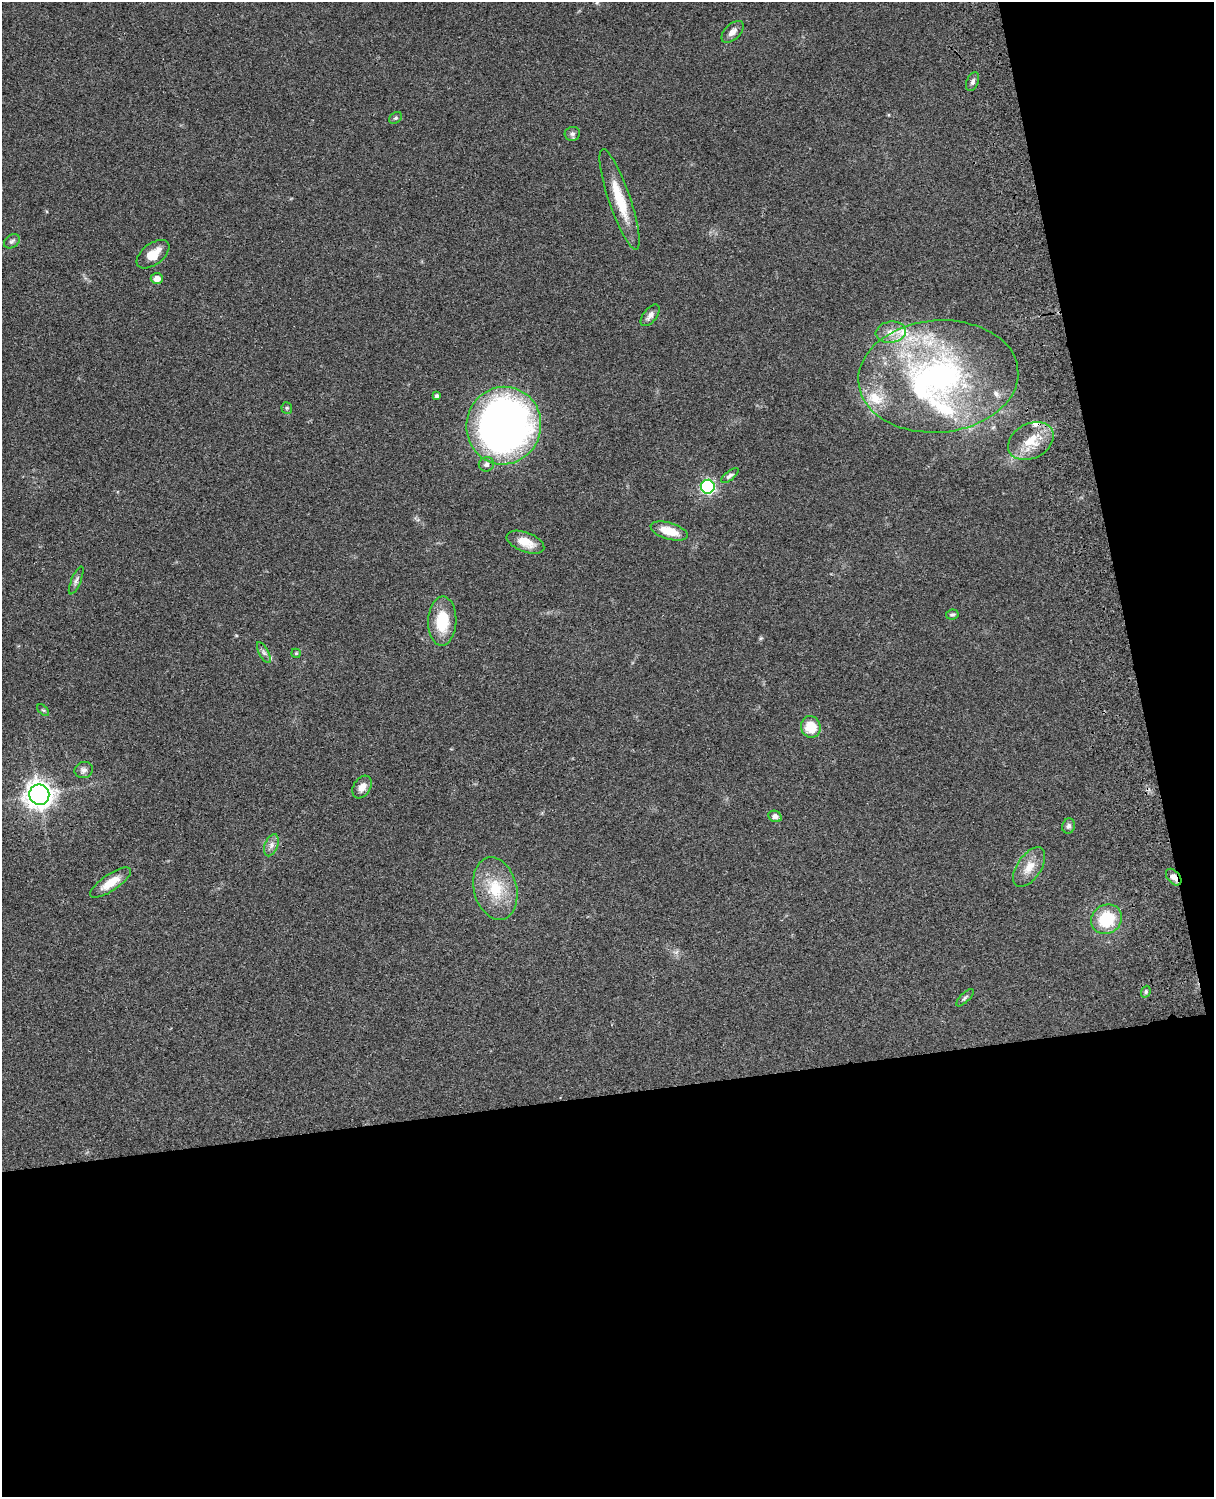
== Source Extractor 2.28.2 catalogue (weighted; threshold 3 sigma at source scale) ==
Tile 12 of 4 x 3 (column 4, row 3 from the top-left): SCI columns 3756-4967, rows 278-1772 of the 5086 x 4927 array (HDU 1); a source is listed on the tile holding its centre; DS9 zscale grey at full resolution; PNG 1216 x 1499 px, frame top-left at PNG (2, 2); each listed source drawn as its Kron ellipse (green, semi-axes under 4 px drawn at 4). Shown black and unused: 33% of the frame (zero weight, under 3 of 4 exposures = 6% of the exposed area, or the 3 px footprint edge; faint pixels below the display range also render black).
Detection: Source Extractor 2.28.2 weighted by HDU 2 'WHT'; one run over the whole footprint, this tile lists its part. Background 0.0923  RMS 0.0062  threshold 0.0278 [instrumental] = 3 sigma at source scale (4.5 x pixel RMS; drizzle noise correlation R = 1.50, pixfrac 1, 0.05/0.05 arcsec/px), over >= 5 px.
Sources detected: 48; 1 inside a brighter object's white glare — neither listed nor drawn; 7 inside a brighter listed object's ellipse — not listed separately; the other 40 listed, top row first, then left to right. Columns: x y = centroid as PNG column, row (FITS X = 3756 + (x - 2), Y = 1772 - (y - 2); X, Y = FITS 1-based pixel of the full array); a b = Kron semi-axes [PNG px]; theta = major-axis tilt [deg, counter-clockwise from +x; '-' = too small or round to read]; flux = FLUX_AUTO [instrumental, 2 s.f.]
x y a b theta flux
732 32 13 7 44 3.9
973 82 10 6 67 1.8
396 118 7 5 39 1.2
572 134 8 7 - 1.6
619 199 53 11 -71 21
12 241 9 6 36 1.6
153 254 19 10 37 10
157 278 6 5 - 4.9
650 315 13 6 52 3
891 332 15 10 7 6.7
938 376 80 56 4 180
437 396 4 3 - 1.3
287 408 6 5 - 0.89
504 426 39 37 72 370
1031 441 24 17 28 16
486 464 7 7 - 2.4
730 476 10 4 37 1.7
708 487 7 7 - 100
669 531 19 8 -16 13
525 542 20 9 -21 9
76 580 15 5 67 2
952 615 6 5 - 1.1
442 621 24 14 88 21
264 652 11 5 -63 1.8
296 653 5 4 - 0.68
43 710 7 4 -43 0.97
811 727 11 9 -77 14
84 770 9 8 - 2.4
362 787 12 8 58 4.8
39 795 10 10 - 540
775 816 7 5 -26 2.8
1069 826 7 6 - 1.9
271 845 11 6 70 2.9
1029 867 23 12 56 8.9
1174 877 9 6 -49 3.7
111 883 24 8 34 11
495 889 32 21 -76 24
1106 919 16 14 35 25
1146 992 6 4 71 1
965 998 11 4 44 1.4
Overlapping masked pixels (flux is a lower limit): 1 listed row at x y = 1174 877